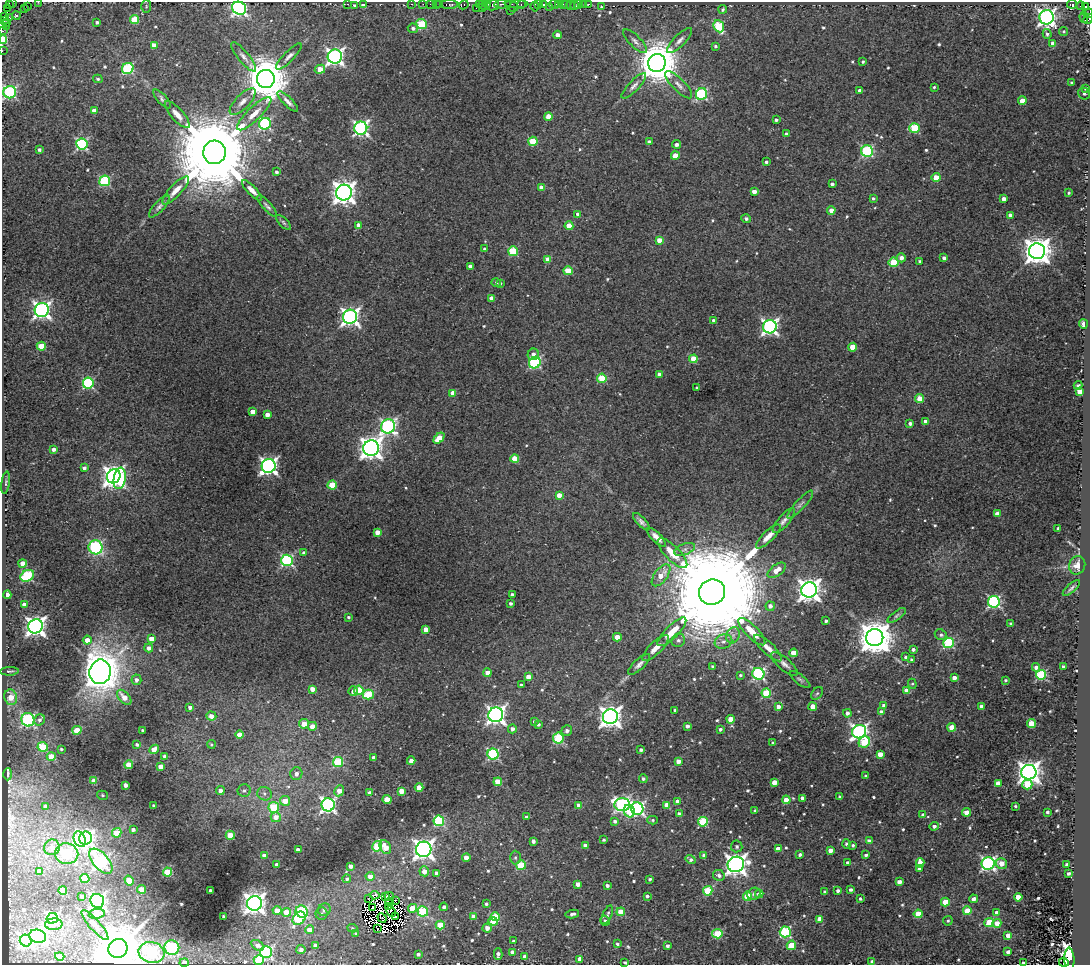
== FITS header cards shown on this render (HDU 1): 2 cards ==
NAXIS1  =                 1088
NAXIS2  =                  963

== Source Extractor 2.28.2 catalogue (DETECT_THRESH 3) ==
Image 1088 x 963 px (HDU 1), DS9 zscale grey, 1 PNG px = 1 image px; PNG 1092 x 967 px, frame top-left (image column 1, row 963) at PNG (2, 2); each listed source drawn as its Kron ellipse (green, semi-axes under 4 px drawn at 4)
Background 0.0629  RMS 0.017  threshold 0.0505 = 3 sigma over >= 5 px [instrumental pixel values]
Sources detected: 644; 10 with non-positive FLUX_AUTO (blend fragments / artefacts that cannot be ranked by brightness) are neither listed nor drawn; of the other 634, the 500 brightest by FLUX_AUTO listed and drawn (134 fainter detections omitted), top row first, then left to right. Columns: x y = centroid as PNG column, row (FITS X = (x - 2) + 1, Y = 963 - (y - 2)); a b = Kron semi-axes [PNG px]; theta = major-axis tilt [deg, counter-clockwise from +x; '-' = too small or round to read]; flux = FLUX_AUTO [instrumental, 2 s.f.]
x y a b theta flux
38 2 3 2 - 4.2
13 3 3 3 - 11
348 4 3 2 - 38
411 4 3 2 - 10
423 4 2 2 - 9.2
430 4 2 2 - 2
436 4 2 2 - 6.7
440 4 2 2 - 7.1
488 4 3 3 - 12
503 4 8 3 5 83
516 4 12 2 0 35
521 4 3 3 - 19
539 4 3 2 - 8.5
559 4 3 2 - 11
566 4 3 2 - 7.2
579 4 3 3 - 28
584 4 3 2 - 1.8
589 4 3 2 - 8
1072 4 5 3 - 24
9 5 4 3 - 25
354 5 4 4 - 2.6
364 5 4 3 - 5.4
449 5 9 3 0 41
464 5 5 3 - 17
479 5 3 2 - 10
483 5 5 3 - 16
493 5 6 5 - 28
543 5 3 3 - 25
554 5 5 4 - 46
563 5 3 2 - 22
570 5 5 2 - 7.7
28 6 2 2 - 15
574 6 3 3 - 4.1
1080 6 4 2 - 2.5
146 7 6 5 - 1.8
514 7 5 3 - 14
535 7 5 3 - 8.9
549 7 3 2 - 14
601 7 3 3 - 1.9
1085 7 3 3 - 16
7 8 4 3 - 49
239 8 7 6 - 350
476 8 2 2 - 3.5
482 8 3 2 - 6.3
25 9 3 2 - 11
723 9 4 3 - 2.6
510 11 2 2 - 7.9
1088 13 5 2 - 16
16 15 4 3 - 35
4 17 3 2 - 67
1047 17 7 7 - 490
1084 17 5 3 - 3.1
10 18 4 3 - 20
1088 19 5 3 - 17
135 20 4 4 - 39
4 21 4 2 - 15
97 22 3 3 - 2.3
7 23 3 3 - 17
421 24 5 5 - 57
719 26 6 5 - 69
6 27 3 2 - 47
413 28 5 5 - 4.3
2 31 2 2 - 40
1064 31 4 4 - 1.7
1047 34 5 4 - 2.2
557 35 4 4 - 7.1
3 40 4 3 - 68
635 41 15 5 -45 5.3
679 41 17 5 45 5.8
1053 43 4 4 - 6.9
154 45 4 4 - 8.8
715 46 4 3 - 1.9
2 51 2 2 - 1.7
289 56 17 5 45 5.4
335 56 7 7 - 450
244 57 18 5 -51 6.4
863 62 3 3 - 2
657 63 9 8 - 4300
128 69 6 5 - 90
320 69 5 4 - 20
98 79 5 4 - 1.7
266 79 9 9 - 5200
1072 83 3 3 - 2.1
679 85 18 6 -45 6.9
634 86 17 5 46 5.5
934 87 4 4 - 1.7
1086 88 4 4 - 2.8
860 91 4 3 - 6.5
10 92 6 6 - 180
701 94 6 5 - 130
1084 94 6 5 - 2.5
162 99 12 4 -47 3.5
288 101 13 4 -45 5.2
1022 101 4 4 - 16
243 102 17 7 46 8.3
94 111 4 4 - 11
254 114 23 6 44 14
177 115 17 6 -48 9.6
548 116 4 4 - 15
776 120 3 3 - 2.6
265 124 6 5 - 130
361 128 6 6 - 320
914 128 5 5 - 64
786 134 4 3 - 3.8
533 141 5 4 - 50
649 142 4 4 - 5.3
82 144 6 5 - 140
676 144 4 4 - 4.3
39 150 4 4 - 2.9
867 151 6 5 - 120
215 152 11 11 - 28000
675 156 4 4 - 20
766 162 3 3 - 2.8
276 172 3 3 - 2.4
936 178 4 4 - 22
105 181 5 5 - 96
832 184 4 3 - 3.3
541 187 4 4 - 8.5
176 190 18 6 47 11
252 190 13 4 -45 7.5
754 191 4 4 - 8.3
344 192 8 7 - 1000
1069 193 3 3 - 1.6
873 198 4 4 - 2.1
1004 199 4 3 - 6
159 206 14 5 47 4.3
267 206 14 4 -48 3.4
831 210 4 4 - 9.1
578 214 4 4 - 7.5
1010 215 4 4 - 7.5
746 219 5 4 - 3.2
283 222 10 4 -46 2.3
358 225 4 4 - 7.3
569 226 4 4 - 21
659 240 4 4 - 12
485 249 4 4 - 2.7
513 251 5 5 - 65
1037 251 8 8 - 1500
901 258 4 4 - 5.8
944 258 4 4 - 4.4
548 259 4 4 - 18
920 261 3 3 - 2
893 262 5 4 - 53
470 266 4 4 - 5.7
568 271 4 4 - 33
496 283 5 4 - 2.1
500 283 3 3 - 2.2
491 298 4 4 - 9.6
42 310 7 7 - 480
350 317 7 7 - 520
714 320 4 4 - 3.8
1083 324 5 3 - 8.3
770 327 7 6 - 370
41 346 4 4 - 30
853 347 4 4 - 27
533 354 6 5 - 6
693 359 4 4 - 31
535 363 6 5 - 140
659 374 4 3 - 4.4
602 378 4 4 - 46
88 383 5 5 - 120
1078 385 4 4 - 3
697 388 3 3 - 3.2
1080 391 4 4 - 20
453 393 4 4 - 15
920 399 4 4 - 27
253 412 4 4 - 11
267 414 4 4 - 8.6
925 421 3 3 - 3.3
910 423 4 4 - 3.7
388 426 7 7 - 320
439 438 6 4 43 27
371 448 8 7 - 950
54 449 4 4 - 4.7
515 459 4 4 - 27
269 466 7 7 - 470
84 468 4 4 - 3.7
114 476 7 6 - 740
120 478 11 6 81 110
6 483 11 4 82 2.8
332 485 5 4 - 35
559 495 4 4 - 9.9
800 505 18 4 47 4.5
997 514 4 4 - 7.3
784 521 15 5 49 5.6
641 522 11 4 -46 4.3
1058 528 3 3 - 2.3
377 532 4 4 - 12
768 536 16 5 44 10
657 537 12 4 -45 7.8
96 547 7 7 - 130
685 549 11 5 21 4.5
304 553 4 4 - 5.1
672 553 19 7 -45 20
287 560 6 5 - 170
23 563 4 4 - 12
1077 565 9 8 - 7.8
777 570 10 5 35 16
661 575 13 6 53 17
27 576 7 5 27 110
1071 588 11 4 41 2.7
809 590 8 7 - 1000
712 592 13 12 - 60000
7 595 4 4 - 6.7
512 595 4 3 - 3.9
994 602 6 6 - 190
510 603 3 3 - 2.9
24 605 4 4 - 8.5
770 606 4 4 - 6.3
897 615 11 4 36 3.1
348 617 3 3 - 2
826 621 3 3 - 2.2
1011 624 4 3 - 3.5
35 626 7 7 - 690
426 629 4 4 - 11
672 632 19 6 45 22
752 632 18 6 -46 19
733 635 8 6 68 5
941 635 6 5 - 2.5
617 637 4 4 - 17
875 638 8 8 - 2900
151 639 4 4 - 12
87 640 4 4 - 11
678 640 7 6 - 3.6
723 641 9 7 20 6.1
948 643 5 5 - 100
149 648 4 4 - 5.3
656 648 17 6 45 10
768 648 18 6 -43 9.8
913 649 4 3 - 3.3
793 653 4 4 - 20
905 657 3 3 - 2.1
911 660 4 4 - 2.4
639 664 14 5 43 5.1
784 664 16 6 -41 5.8
713 666 3 3 - 2.3
1063 666 3 3 - 2.1
1036 667 4 4 - 4.8
9 671 9 3 1 1.9
100 672 12 10 79 2400
487 673 4 4 - 12
758 674 6 6 - 170
740 675 4 3 - 2
1041 675 5 5 - 96
528 677 4 4 - 10
954 678 4 4 - 7.3
136 680 5 5 - 4.4
800 680 12 5 -37 3
1005 680 3 3 - 2
912 684 5 4 - 1.7
521 685 3 3 - 2.2
312 689 4 4 - 10
359 690 5 4 - 47
353 691 5 4 - 4.8
907 691 4 4 - 15
766 693 4 4 - 55
817 693 7 5 52 1.8
368 695 5 5 - 57
11 697 8 6 -76 18
124 697 9 5 -48 15
884 705 4 3 - 4
778 706 4 4 - 5.5
981 706 4 4 - 5.2
190 707 4 3 - 4.4
813 707 4 4 - 14
675 710 3 3 - 2.1
881 712 4 4 - 5.7
847 713 4 4 - 5
496 715 7 7 - 590
211 716 5 4 - 8.6
610 717 7 7 - 830
731 719 4 4 - 15
28 720 7 6 - 180
40 720 6 5 - 3.4
534 721 4 3 - 2
304 724 5 5 - 17
538 724 3 3 - 2.6
1031 724 4 4 - 33
312 726 4 4 - 13
687 726 4 3 - 5
952 727 4 4 - 28
512 729 4 4 - 4.6
720 729 3 3 - 2.4
77 730 4 4 - 25
142 730 3 3 - 1.7
567 731 5 5 - 4.3
859 732 7 6 - 390
239 735 4 4 - 19
558 738 5 5 - 82
864 742 6 5 - 42
773 743 4 3 - 3.1
137 744 4 3 - 2.8
211 744 4 4 - 1.7
43 747 5 5 - 53
61 749 3 3 - 1.8
154 749 5 4 - 13
641 750 4 3 - 3.5
493 754 5 5 - 130
880 754 4 4 - 13
165 756 4 4 - 8.4
51 757 4 4 - 21
373 758 4 3 - 3.8
411 761 4 4 - 6.8
678 761 4 4 - 7.4
338 762 5 5 - 72
129 765 4 4 - 20
161 767 4 4 - 17
1029 772 7 7 - 910
8 774 6 3 89 3.5
296 774 6 6 - 5.8
866 776 3 3 - 2.4
643 779 4 4 - 2.5
94 781 4 4 - 13
498 782 4 4 - 33
774 782 4 4 - 14
998 783 4 4 - 13
1027 784 5 5 - 28
125 785 4 4 - 5.7
419 787 4 4 - 15
220 790 5 4 - 5.1
244 791 6 6 - 3.4
339 791 6 4 67 12
402 791 4 4 - 16
370 793 4 4 - 7.9
264 794 7 6 - 3.9
102 795 5 4 - 1.7
840 796 3 3 - 2.1
802 798 4 3 - 5.8
387 799 4 4 - 21
786 800 4 4 - 21
285 801 5 5 - 15
677 801 4 4 - 8.8
328 805 6 6 - 320
579 805 4 4 - 13
622 805 8 6 -3 270
667 805 4 4 - 16
45 806 4 3 - 4.4
154 806 3 3 - 2.5
1015 806 3 3 - 1.7
274 807 5 5 - 43
637 809 6 6 - 220
629 811 6 5 - 34
755 811 4 3 - 1.8
966 812 4 4 - 16
1047 812 3 3 - 2.3
679 814 4 3 - 4.9
923 815 4 4 - 4.8
276 817 5 5 - 11
526 817 3 3 - 2.5
653 820 5 4 - 1.8
439 821 5 5 - 100
615 821 4 3 - 2.9
703 822 5 4 - 70
934 826 5 4 - 3.7
133 830 4 3 - 3.5
117 833 5 4 - 31
230 835 5 4 - 27
85 838 6 6 - 420
80 839 8 5 -68 79
604 840 3 3 - 1.8
533 841 4 3 - 5.4
869 841 4 4 - 4.5
846 844 4 4 - 2.9
585 845 4 3 - 5.7
853 845 3 3 - 2
377 846 5 5 - 61
737 846 6 5 - 2.8
52 847 8 7 - 9.9
385 847 7 5 -60 19
424 849 8 7 - 680
778 849 4 4 - 12
298 850 4 4 - 7.8
830 850 4 4 - 7.5
66 854 12 10 -10 110
704 855 4 4 - 5.5
800 855 3 3 - 3
866 855 4 3 - 3.3
264 856 4 4 - 7.8
466 858 4 4 - 11
515 858 7 5 -90 2.1
691 859 5 4 - 3.2
101 861 15 8 -49 210
848 863 4 3 - 3.7
920 863 5 4 - 12
988 863 6 6 - 260
1001 863 5 5 - 12
736 864 8 7 - 820
1067 864 3 3 - 2.2
277 865 4 3 - 5.7
521 865 5 4 - 61
350 866 4 3 - 5.5
919 868 4 3 - 4.2
39 871 4 4 - 10
424 871 5 5 - 12
167 872 4 4 - 51
437 873 4 4 - 5.7
1068 873 3 3 - 2.6
719 875 6 5 - 4.2
370 876 4 4 - 11
85 878 4 4 - 42
347 879 4 4 - 2.4
650 879 3 3 - 2
129 881 5 4 - 24
899 882 4 4 - 8.1
578 884 4 4 - 9.4
607 885 3 3 - 3.5
141 889 4 4 - 25
63 890 4 4 - 32
210 890 3 3 - 3.5
851 890 3 3 - 3.3
708 891 5 4 - 59
838 891 3 3 - 3.1
825 892 3 3 - 3.2
754 894 7 6 - 4
759 894 4 4 - 8.4
375 895 5 4 - 3.1
82 896 3 3 - 2.4
389 896 5 2 - 3.7
647 896 4 3 - 2.6
747 896 4 4 - 48
386 897 4 3 - 5.2
1018 897 4 4 - 16
369 899 3 2 - 2
860 899 3 3 - 2.1
973 899 4 4 - 6.4
396 900 4 3 - 3.7
97 901 7 6 - 370
390 902 4 3 - 3.5
945 902 4 4 - 28
254 903 7 7 - 690
486 904 3 3 - 2.2
389 906 3 2 - 2.2
373 907 3 2 - 3.2
444 907 4 4 - 3.4
412 908 4 4 - 22
277 910 4 4 - 19
324 910 6 6 - 4.5
391 911 6 3 -64 2.4
423 911 5 5 - 81
967 911 4 4 - 29
286 912 4 4 - 20
302 912 6 5 - 110
621 912 4 4 - 28
997 913 4 4 - 8.1
97 914 8 5 9 22
322 914 6 6 - 2.6
572 914 7 4 9 4.3
918 914 4 4 - 30
607 915 10 4 65 3.8
224 917 3 3 - 2.5
395 917 4 3 - 2.6
474 917 4 4 - 8.9
495 917 4 4 - 53
52 918 6 5 - 160
299 918 7 5 48 66
382 918 5 3 - 2.1
820 919 4 4 - 16
493 921 5 4 - 19
605 921 5 4 - 2.3
948 921 5 4 - 2.1
989 922 4 4 - 42
997 923 4 4 - 14
54 924 8 6 2 15
95 925 19 5 -49 7.6
440 925 4 4 - 39
352 928 5 4 - 1.8
378 928 3 2 - 2.3
487 928 4 4 - 7.4
309 930 4 4 - 13
785 932 5 5 - 110
356 933 4 4 - 1.7
717 934 5 4 - 48
1008 935 4 4 - 9.3
38 936 8 6 -14 220
26 941 6 6 - 200
513 941 3 3 - 1.7
617 944 4 4 - 2.1
257 945 7 4 -29 5.3
791 945 5 4 - 41
316 946 4 4 - 7.3
667 946 4 3 - 3.2
118 948 10 9 - 7600
172 948 7 7 - 130
301 949 5 4 - 5.6
151 952 13 10 -13 190
266 952 6 6 - 170
512 952 4 4 - 10
1008 952 4 3 - 4.2
418 954 3 3 - 3.3
498 954 6 3 89 4.8
60 956 4 4 - 18
525 956 4 4 - 5.2
580 959 4 4 - 17
1069 959 11 5 -87 350
259 960 5 5 - 49
184 962 4 4 - 9.4
872 962 4 3 - 3.7
1064 962 5 3 - 89
625 963 3 3 - 2.7
1023 963 3 3 - 1.7
At the frame edge (FLAGS 8, measured only in part): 13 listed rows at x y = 38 2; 13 3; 239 8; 1088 13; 1088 19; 2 31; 3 40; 2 51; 10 92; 184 962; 1064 962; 625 963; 1023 963
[134 fainter detections neither listed nor drawn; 10 non-positive-flux detections neither listed nor drawn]